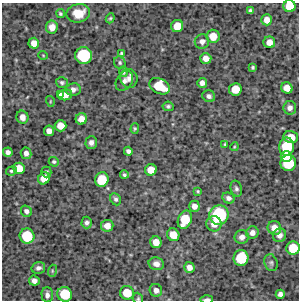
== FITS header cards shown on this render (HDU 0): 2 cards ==
NAXIS1  =                  297 /Length X axis
NAXIS2  =                  298 /Length Y axis

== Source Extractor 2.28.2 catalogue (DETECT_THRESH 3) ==
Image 297 x 298 px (HDU 0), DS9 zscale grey, 1 PNG px = 1 image px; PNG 301 x 302 px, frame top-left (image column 1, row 298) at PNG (2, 3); each listed source drawn as its Kron ellipse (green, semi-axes under 4 px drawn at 4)
Background 4390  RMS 190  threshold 559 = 3 sigma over >= 5 px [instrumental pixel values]
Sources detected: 89; all 89 listed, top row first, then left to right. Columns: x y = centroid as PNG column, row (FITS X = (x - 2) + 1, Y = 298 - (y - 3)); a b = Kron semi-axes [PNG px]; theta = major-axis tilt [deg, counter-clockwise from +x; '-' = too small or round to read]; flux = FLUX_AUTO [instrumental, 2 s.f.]
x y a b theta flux
289 6 6 6 - 200000
250 11 4 4 - 27000
60 13 5 4 - 18000
78 13 12 9 12 200000
110 18 5 4 - 16000
267 20 5 5 - 92000
177 26 6 6 - 180000
52 27 6 6 - 110000
213 36 6 6 - 170000
202 41 7 7 - 59000
269 42 6 6 - 100000
34 43 5 5 - 99000
121 53 3 3 - 15000
43 55 5 3 - 9300
84 55 8 8 - 680000
206 58 5 5 - 89000
120 63 6 5 - 23000
253 67 3 3 - 17000
123 72 5 4 - 26000
129 78 9 8 - 62000
124 81 11 7 58 59000
62 82 6 5 - 24000
202 83 5 5 - 57000
159 86 11 7 -28 340000
287 88 6 5 - 130000
73 89 7 6 - 59000
235 89 6 6 - 190000
60 95 4 3 - 36000
65 95 7 5 13 94000
209 96 6 6 - 39000
50 101 5 3 - 12000
168 106 6 4 -10 23000
290 108 7 6 - 58000
22 117 6 6 - 82000
81 119 5 5 - 110000
60 126 6 5 - 130000
135 128 5 4 - 16000
49 131 5 5 - 77000
291 137 7 6 - 150000
91 142 6 5 - 52000
225 144 4 3 - 14000
234 147 4 3 - 12000
287 147 9 7 83 470000
128 151 4 4 - 36000
8 152 5 4 - 41000
26 153 6 5 - 52000
286 156 5 5 - 180000
54 162 5 4 - 20000
288 163 8 8 - 490000
19 168 6 6 - 150000
151 170 6 5 - 140000
11 171 5 4 - 21000
46 172 5 5 - 21000
124 175 4 3 - 22000
44 178 6 5 - 150000
102 180 7 7 - 310000
236 189 8 5 -73 34000
198 191 4 3 - 14000
228 198 6 5 - 47000
116 199 6 5 - 31000
194 206 5 5 - 75000
26 211 6 5 - 41000
219 215 10 9 - 870000
185 220 9 6 67 310000
87 222 6 5 - 36000
214 224 7 7 - 110000
107 226 6 6 - 98000
274 228 7 6 - 130000
252 233 6 6 - 65000
173 235 6 6 - 160000
279 235 7 6 - 69000
27 236 7 7 - 430000
242 237 7 6 - 64000
156 242 6 5 - 120000
293 248 7 6 - 280000
241 258 8 7 - 450000
271 263 8 6 -70 33000
156 264 8 6 -13 68000
189 267 5 5 - 79000
38 268 7 5 16 45000
52 271 6 4 73 20000
34 281 5 5 - 57000
156 290 6 6 - 60000
127 293 7 6 - 240000
65 294 7 7 - 360000
280 294 4 4 - 47000
47 295 7 5 -89 53000
138 299 6 5 - 19000
207 299 6 2 1 37000
At the frame edge (FLAGS 8, measured only in part): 4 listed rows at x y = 289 6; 293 248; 138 299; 207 299